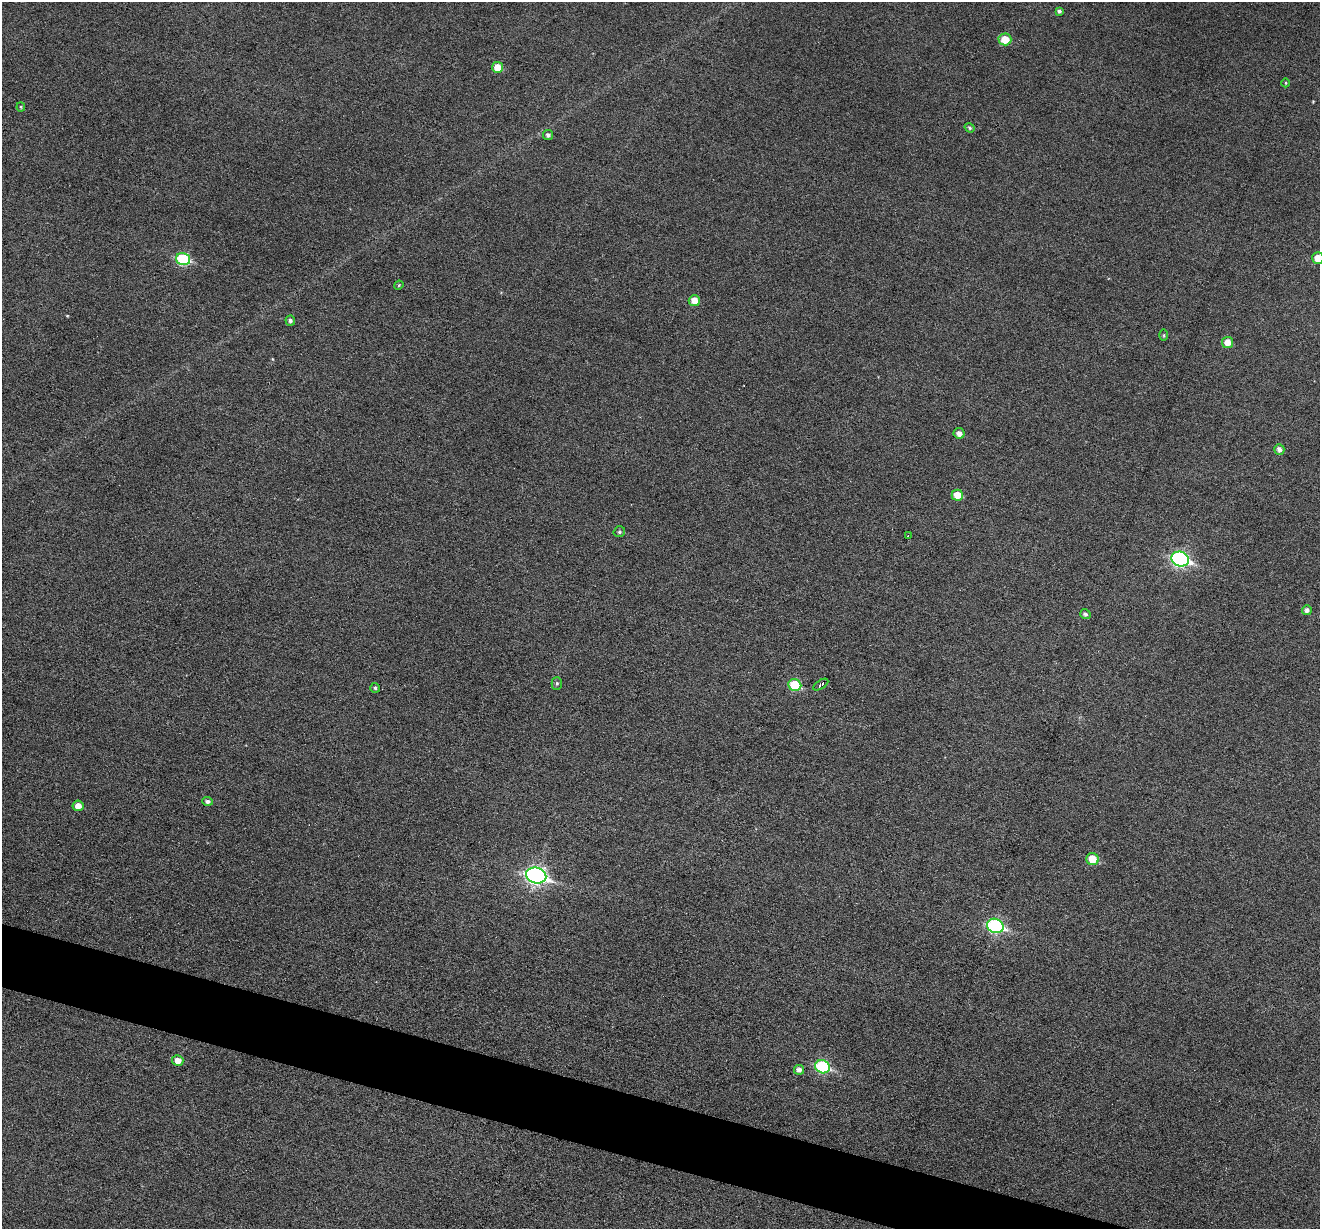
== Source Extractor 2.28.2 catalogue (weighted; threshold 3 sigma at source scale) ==
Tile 6 of 4 x 4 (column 2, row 2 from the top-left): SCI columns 1321-2638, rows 2708-3934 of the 5274 x 5288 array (HDU 1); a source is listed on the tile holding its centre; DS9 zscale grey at full resolution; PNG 1322 x 1231 px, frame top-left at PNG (2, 2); each listed source drawn as its Kron ellipse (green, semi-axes under 4 px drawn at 4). Shown black and unused: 4% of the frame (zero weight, under 3 of 6 exposures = <1% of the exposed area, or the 3 px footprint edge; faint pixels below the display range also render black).
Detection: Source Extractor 2.28.2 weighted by HDU 2 'WHT'; one run over the whole footprint, this tile lists its part. Background 0.0501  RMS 0.0057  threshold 0.0234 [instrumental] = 3 sigma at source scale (4.09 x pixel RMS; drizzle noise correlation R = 1.36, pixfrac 0.8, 0.05/0.05 arcsec/px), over >= 5 px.
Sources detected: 34; all 34 listed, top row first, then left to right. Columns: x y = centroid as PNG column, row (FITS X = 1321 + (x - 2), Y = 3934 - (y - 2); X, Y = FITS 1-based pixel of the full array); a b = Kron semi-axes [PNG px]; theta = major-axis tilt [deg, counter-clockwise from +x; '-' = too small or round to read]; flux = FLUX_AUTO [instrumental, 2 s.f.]
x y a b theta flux
1059 11 4 3 - 1.1
1005 39 6 6 - 9.7
498 67 5 5 - 8.9
1286 83 4 3 - 0.48
21 107 4 4 - 0.54
970 128 5 4 - 0.86
548 135 5 5 - 1.6
1318 258 6 6 - 7.6
183 259 7 6 - 40
399 285 5 3 - 0.52
694 301 6 5 - 5.5
290 320 5 5 - 1.4
1164 335 5 3 - 0.6
1227 342 6 5 - 5.5
959 433 5 5 - 2.8
1279 449 5 5 - 2.2
957 495 6 5 - 7.5
619 532 6 5 - 1
908 536 4 3 - 3.1
1180 559 9 7 -17 94
1307 610 5 5 - 2.1
1085 614 5 5 - 1.4
557 683 6 5 - 0.92
795 685 6 6 - 20
821 685 8 3 34 1.2
375 688 5 5 - 1
208 801 5 4 - 1.8
78 806 5 5 - 4.1
1093 859 6 6 - 10
536 875 10 7 -15 160
995 926 8 7 - 77
178 1061 6 5 - 4.6
822 1067 7 6 - 46
799 1070 5 5 - 2.3
Isophote crosses this tile's border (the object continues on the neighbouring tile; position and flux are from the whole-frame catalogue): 1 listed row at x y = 1318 258